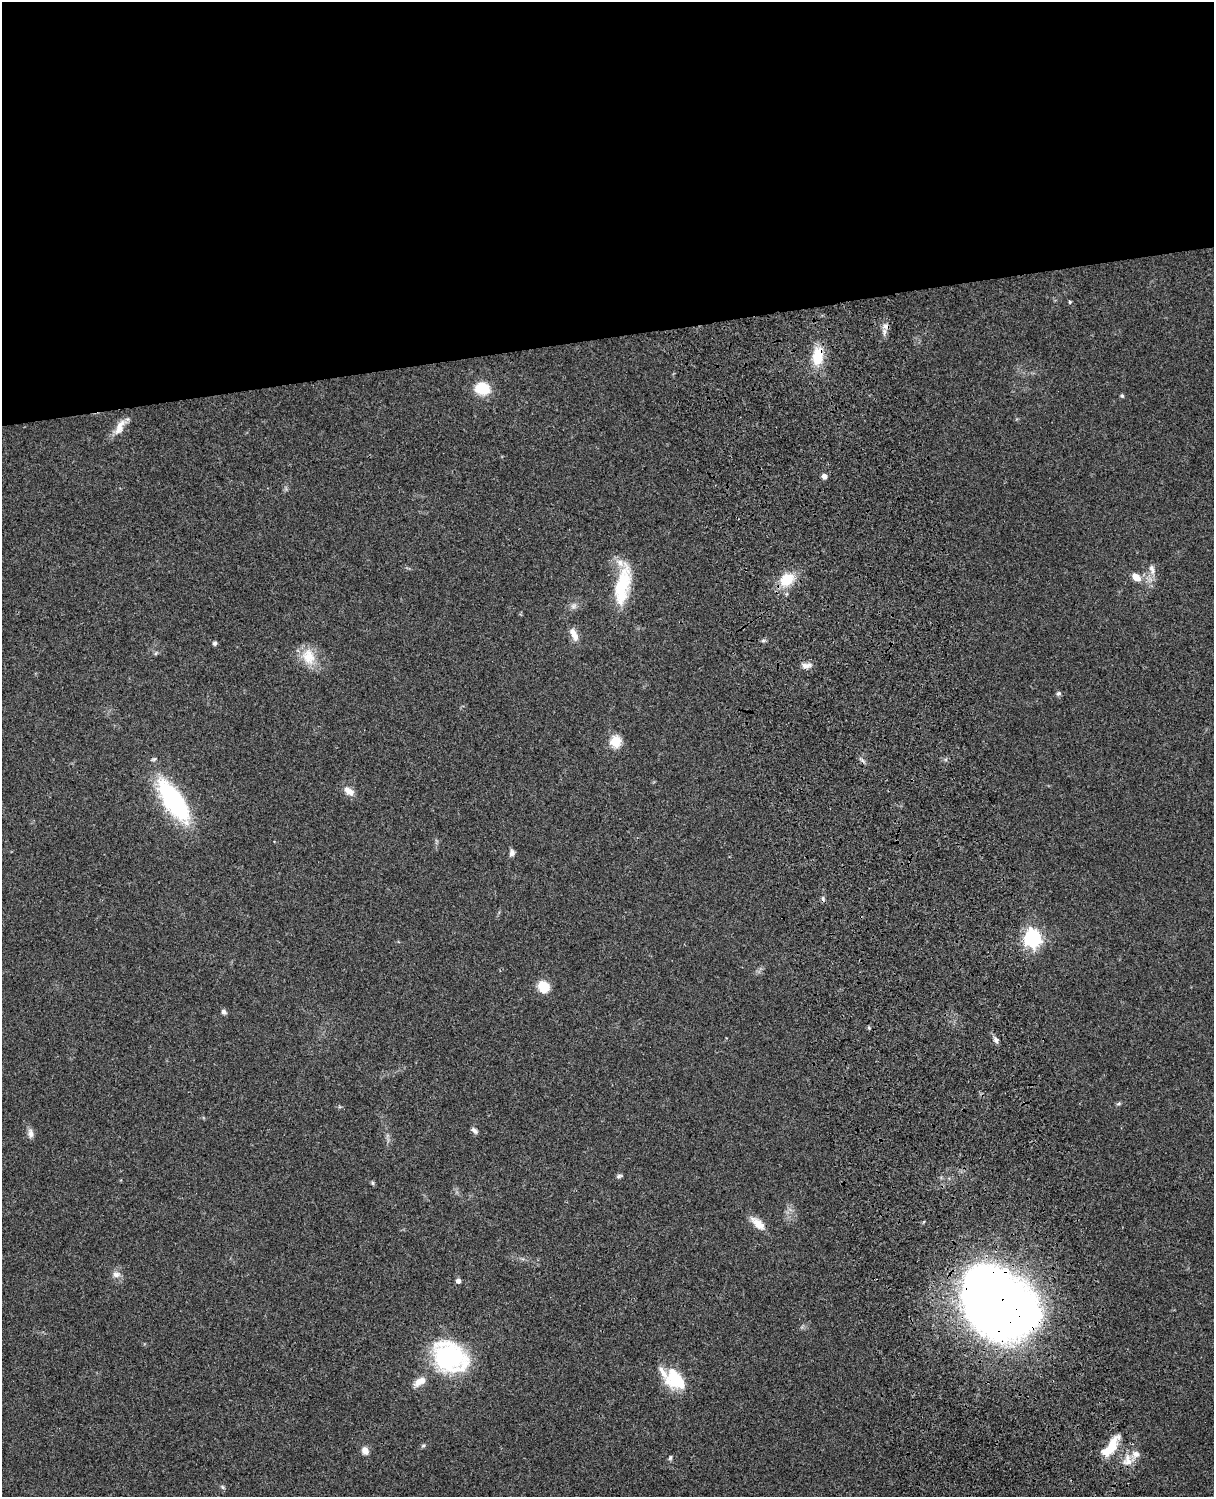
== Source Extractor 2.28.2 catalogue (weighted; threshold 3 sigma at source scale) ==
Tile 2 of 4 x 3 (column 2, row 1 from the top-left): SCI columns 1333-2544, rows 3267-4761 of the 5086 x 4924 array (HDU 1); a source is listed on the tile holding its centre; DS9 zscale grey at full resolution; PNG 1216 x 1499 px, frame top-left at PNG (2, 2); no overlay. Shown black and unused: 23% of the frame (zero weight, under 3 of 4 exposures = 6% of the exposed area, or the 3 px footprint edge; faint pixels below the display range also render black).
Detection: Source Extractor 2.28.2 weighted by HDU 2 'WHT'; one run over the whole footprint, this tile lists its part. Background 0.0966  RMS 0.0063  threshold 0.0284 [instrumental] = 3 sigma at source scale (4.5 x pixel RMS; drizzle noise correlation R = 1.50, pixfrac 1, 0.05/0.05 arcsec/px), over >= 5 px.
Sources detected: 50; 1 cosmic-ray / hot-pixel residue — not listed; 5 inside a brighter listed object's ellipse — not listed separately; the other 44 listed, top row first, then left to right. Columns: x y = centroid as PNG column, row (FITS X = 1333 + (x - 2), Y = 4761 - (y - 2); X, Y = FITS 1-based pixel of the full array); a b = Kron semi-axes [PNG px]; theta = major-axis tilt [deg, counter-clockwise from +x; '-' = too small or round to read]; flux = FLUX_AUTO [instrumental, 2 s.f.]
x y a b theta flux
1070 302 5 4 - 0.63
886 326 9 7 -5 2.4
818 356 23 13 83 16
482 388 11 8 -14 27
1122 396 5 4 - 0.94
120 427 25 10 62 7.1
824 476 5 5 - 3.4
1152 569 16 7 -74 3.5
1136 577 10 7 -35 6.4
787 580 15 12 33 16
623 585 51 16 79 32
573 606 10 6 27 2.3
574 634 18 8 -65 5.5
763 641 6 4 19 1
215 643 4 4 - 1.8
308 657 23 17 -77 14
806 665 13 6 6 3.2
1058 693 7 6 - 1.2
615 741 6 5 - 44
349 791 16 9 -37 5.1
173 801 36 14 -56 110
512 853 9 6 90 2.1
1032 938 7 7 - 230
544 987 14 12 -47 10
224 1012 7 5 -60 1.9
996 1040 8 6 -54 2
1118 1104 6 4 19 0.91
474 1130 9 5 -45 1.8
30 1133 12 7 -85 3
619 1176 9 4 19 1.3
373 1183 5 5 - 0.92
758 1224 20 9 -42 8
116 1274 11 8 -6 3.1
458 1281 4 4 - 2.8
998 1302 74 50 -48 640
449 1357 26 20 -33 110
675 1380 26 13 -73 19
419 1382 17 9 31 5.9
1112 1445 22 10 66 14
423 1446 6 4 1 0.95
365 1451 8 7 - 4.5
670 1458 7 5 74 1
1127 1461 16 12 80 7.4
222 1487 6 5 - 1.1
Overlapping masked pixels (flux is a lower limit): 3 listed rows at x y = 886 326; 818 356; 998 1302